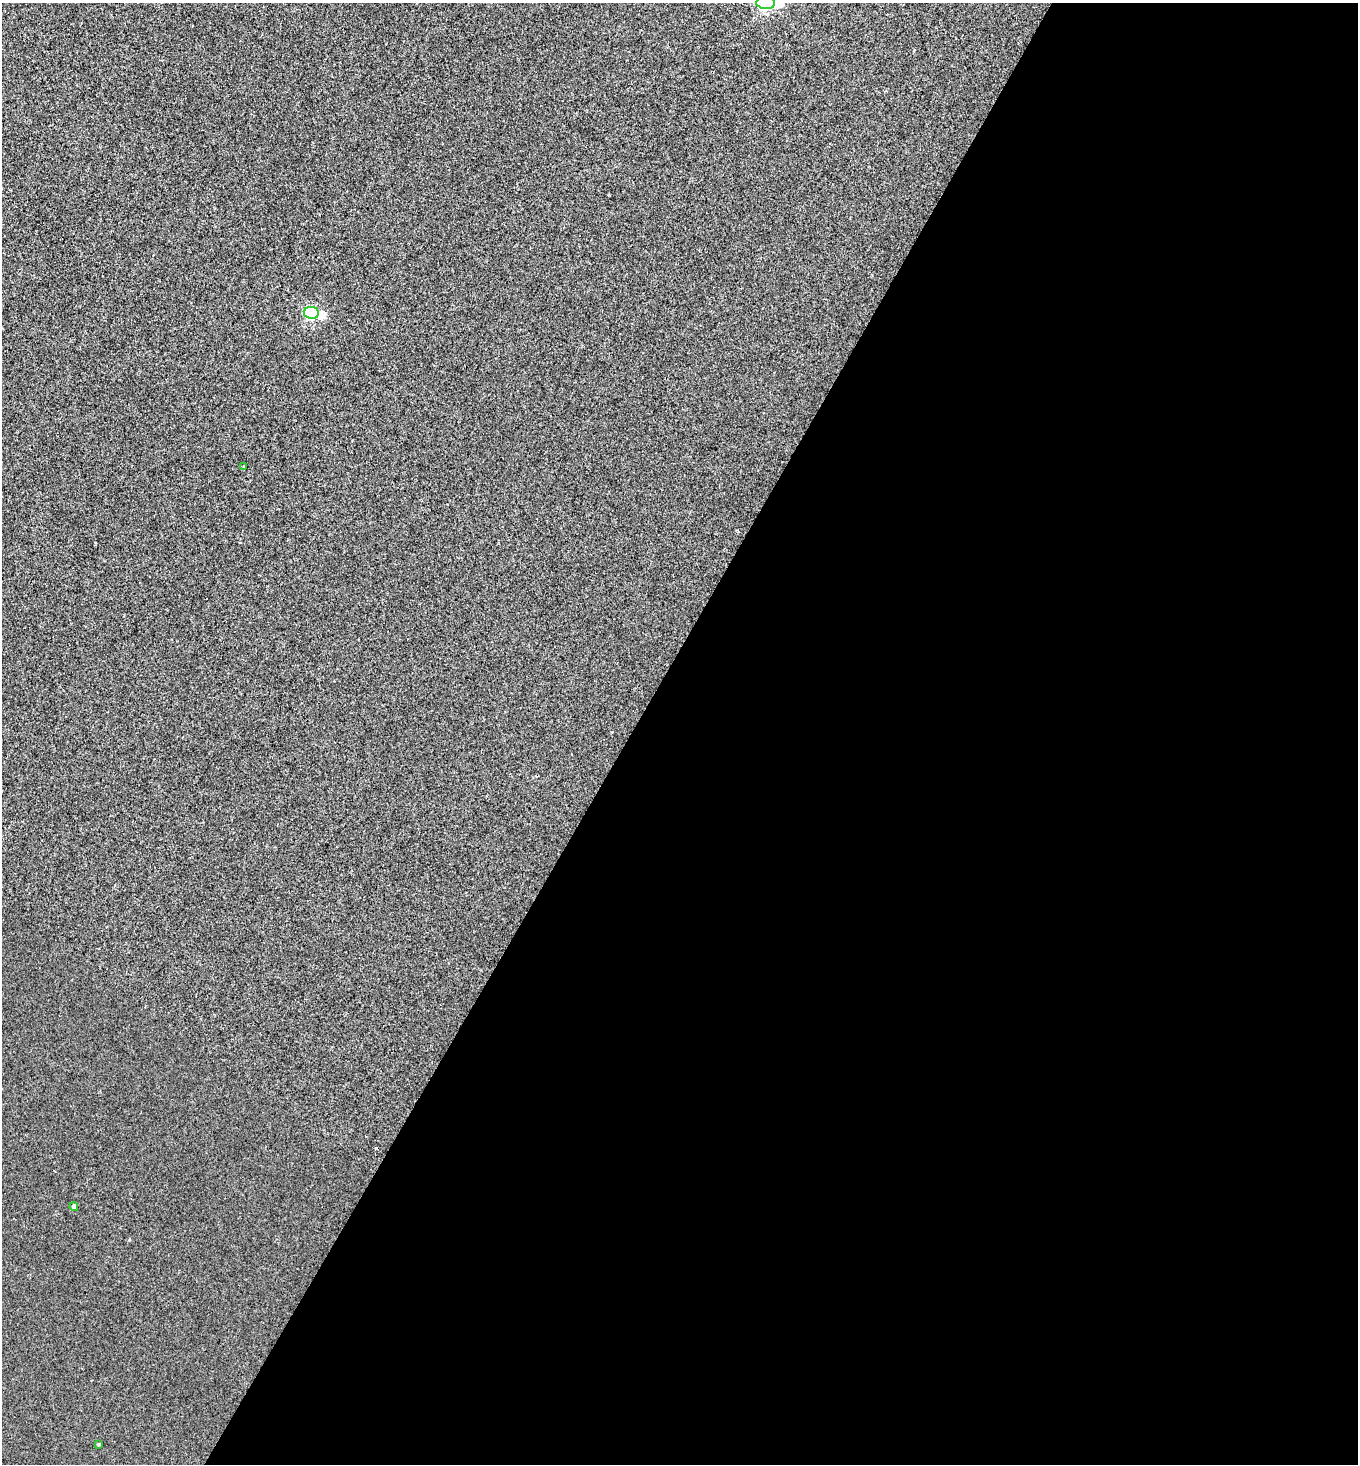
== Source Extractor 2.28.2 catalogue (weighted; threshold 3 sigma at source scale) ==
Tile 12 of 4 x 4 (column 4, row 3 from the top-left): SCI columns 4215-5570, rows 1463-2924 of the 5857 x 5849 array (HDU 1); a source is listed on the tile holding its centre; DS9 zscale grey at full resolution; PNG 1360 x 1466 px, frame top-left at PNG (2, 3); each listed source drawn as its Kron ellipse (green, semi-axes under 4 px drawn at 4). Shown black and unused: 54% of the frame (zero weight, under 2 of 3 exposures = <1% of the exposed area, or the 3 px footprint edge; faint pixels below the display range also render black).
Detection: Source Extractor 2.28.2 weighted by HDU 2 'WHT'; one run over the whole footprint, this tile lists its part. Background 3.64e-04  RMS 0.0048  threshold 0.0216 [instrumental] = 3 sigma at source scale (4.5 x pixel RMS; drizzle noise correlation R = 1.50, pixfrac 1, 0.05/0.05 arcsec/px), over >= 5 px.
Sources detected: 5; all 5 listed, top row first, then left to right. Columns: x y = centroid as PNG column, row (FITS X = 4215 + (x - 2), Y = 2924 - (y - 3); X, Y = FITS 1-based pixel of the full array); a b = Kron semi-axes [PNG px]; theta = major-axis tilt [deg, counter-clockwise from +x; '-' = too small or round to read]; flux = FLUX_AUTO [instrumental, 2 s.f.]
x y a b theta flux
766 3 9 6 -1 140
311 313 7 6 - 78
244 467 3 2 - 0.28
74 1207 4 4 - 1.8
98 1444 3 3 - 0.49
Isophote crosses this tile's border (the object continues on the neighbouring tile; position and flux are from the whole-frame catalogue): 1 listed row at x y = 766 3